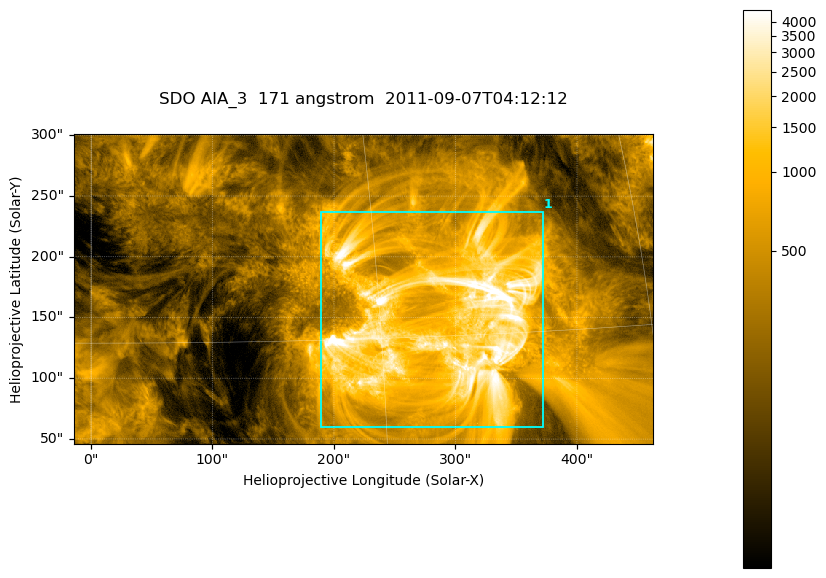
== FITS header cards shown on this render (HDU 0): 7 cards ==
TELESCOP= 'SDO     '           /
INSTRUME= 'AIA_3   '           /
WAVELNTH=                  171 /
WAVEUNIT= 'angstrom'           /
DATE-OBS= '2011-09-07T04:12:12.34' /
CTYPE1  = 'HPLN-TAN'           /
CTYPE2  = 'HPLT-TAN'           /

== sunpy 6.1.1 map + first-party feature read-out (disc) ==
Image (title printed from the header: SDO AIA_3  171 angstrom  2011-09-07T04:12:12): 795 x 425 px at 0.599 arcsec/px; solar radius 952 arcsec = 1588 px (partial field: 4.3% of the solar disc is inside the frame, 100% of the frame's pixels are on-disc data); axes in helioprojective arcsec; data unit not stated in the header (colour bar unlabelled)
Pointing: header CRPIX1/2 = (2050.96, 2049.84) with CRVAL1/2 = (0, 0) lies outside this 795 x 425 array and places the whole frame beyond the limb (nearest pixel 1.29 R_sun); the SolarSoft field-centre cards XCEN/YCEN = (224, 173.5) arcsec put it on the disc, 1761 arcsec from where CRPIX/CRVAL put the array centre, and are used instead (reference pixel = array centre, CRVAL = XCEN/YCEN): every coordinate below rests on XCEN/YCEN
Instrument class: DISC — disc imager (sunpy class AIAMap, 171 A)
Bright regions (active regions / flare kernels): reference = the on-disc median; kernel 7 px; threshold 5 sigma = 1372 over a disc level ~313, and >= 1.15x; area >= 337 px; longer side >= 5 px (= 3 arcsec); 1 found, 1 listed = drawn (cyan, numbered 1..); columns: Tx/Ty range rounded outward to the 2 arcsec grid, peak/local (2 s.f.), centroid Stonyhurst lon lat
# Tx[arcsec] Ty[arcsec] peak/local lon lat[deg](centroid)
1 188..372 60..238 26 +19 +16